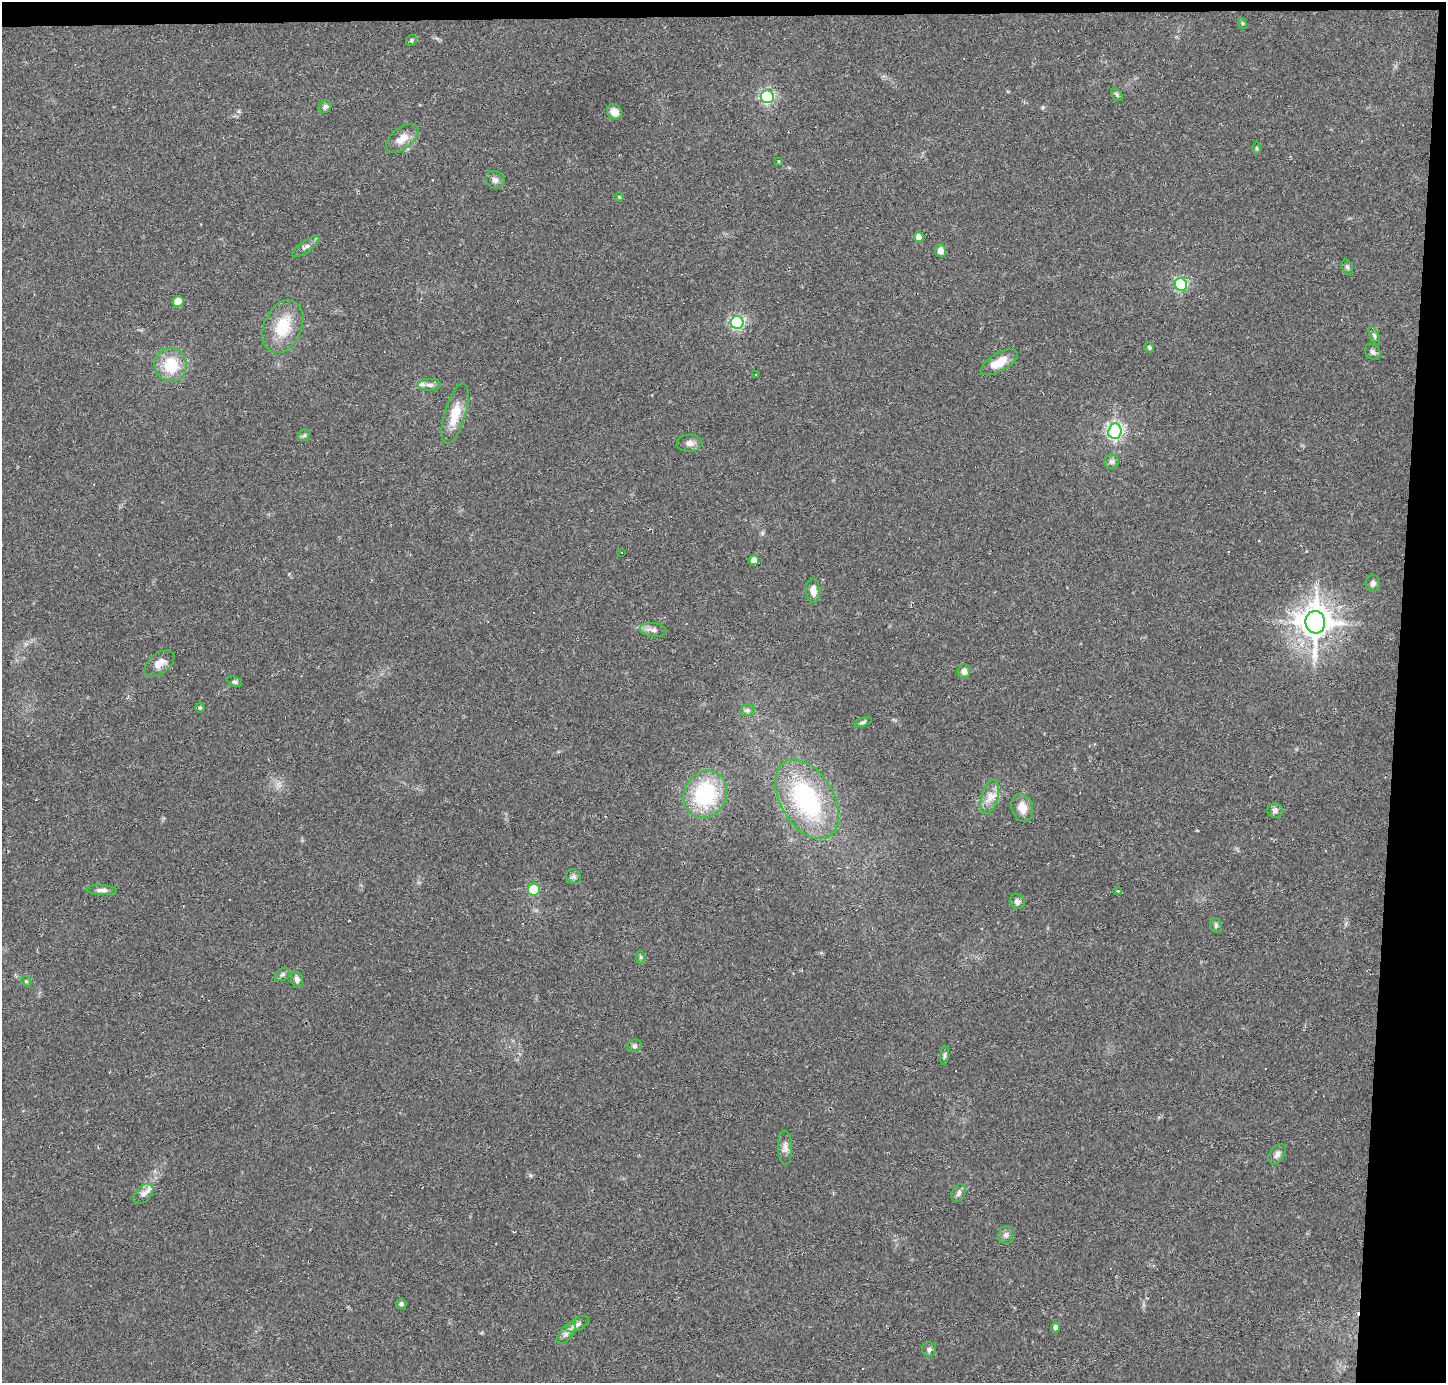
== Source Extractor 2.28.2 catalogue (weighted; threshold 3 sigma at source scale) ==
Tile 3 of 3 x 3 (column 3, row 1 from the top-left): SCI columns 2890-4333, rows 2860-4240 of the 4333 x 4358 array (HDU 1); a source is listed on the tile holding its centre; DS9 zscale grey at full resolution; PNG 1448 x 1385 px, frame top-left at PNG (2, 2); each listed source drawn as its Kron ellipse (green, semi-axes under 4 px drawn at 4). Shown black and unused: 4% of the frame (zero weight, under 2 of 3 exposures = <1% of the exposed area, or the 3 px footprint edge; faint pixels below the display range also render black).
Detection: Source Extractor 2.28.2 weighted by HDU 2 'WHT'; one run over the whole footprint, this tile lists its part. Background 0.0293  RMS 0.0046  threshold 0.0207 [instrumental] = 3 sigma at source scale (4.5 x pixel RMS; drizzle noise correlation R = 1.50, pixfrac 1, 0.05/0.05 arcsec/px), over >= 5 px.
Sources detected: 86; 15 cosmic-ray / hot-pixel residue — neither listed nor drawn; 1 inside a brighter listed object's ellipse — not listed separately; the other 70 listed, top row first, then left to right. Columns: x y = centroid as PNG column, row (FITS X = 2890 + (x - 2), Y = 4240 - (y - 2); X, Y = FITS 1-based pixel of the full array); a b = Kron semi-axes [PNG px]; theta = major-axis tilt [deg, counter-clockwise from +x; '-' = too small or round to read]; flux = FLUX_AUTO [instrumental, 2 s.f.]
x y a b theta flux
1242 23 5 3 - 0.51
411 40 6 5 - 0.7
1117 95 7 4 -46 0.82
767 97 7 6 - 96
325 107 7 5 46 1.3
614 112 8 7 - 4.8
402 139 19 10 39 5.7
1257 148 6 4 90 0.54
779 161 3 2 - 0.4
495 180 10 8 -30 1.9
619 197 5 4 - 0.44
919 237 5 5 - 3.8
306 247 16 5 35 2
940 251 6 5 - 3.3
1347 267 8 5 -74 1
1181 284 6 6 - 68
178 302 5 5 - 11
737 322 6 6 - 83
283 327 28 18 67 15
1374 336 10 4 -67 1
1149 347 5 5 - 0.87
1373 352 9 7 -48 1.4
999 362 20 9 30 7.7
171 365 17 16 - 15
756 374 2 2 - 0.4
429 385 11 6 0 1.8
455 414 31 10 74 9.8
1115 431 7 6 - 140
304 435 6 5 - 0.84
690 443 13 8 1 2.3
1111 461 7 7 - 1.4
622 552 3 3 - 1.3
754 560 5 5 - 3.7
1373 583 8 7 - 1.4
813 591 12 7 -86 3.4
1315 622 11 10 - 870
653 630 14 7 -7 2.2
159 663 17 10 37 4
964 671 7 6 - 2.5
235 682 8 5 -17 0.82
200 708 5 4 - 0.83
747 710 7 5 20 1.1
863 722 9 4 18 0.93
705 794 24 21 66 38
990 797 17 8 75 4.5
807 799 43 26 -59 57
1022 808 14 10 -74 5.1
1275 811 8 7 - 1.5
574 877 8 7 - 1.2
102 890 15 5 -2 1.9
534 890 6 6 - 30
1118 891 4 3 - 0.57
1017 902 8 7 - 1.6
1216 925 7 5 -71 0.95
640 957 6 4 90 0.62
282 975 8 6 36 1.1
297 979 8 6 -79 1.9
26 981 6 4 -44 0.62
635 1046 7 6 - 1.1
945 1055 10 4 85 0.9
785 1148 17 7 -89 2.6
1277 1154 11 7 57 1.9
959 1193 9 6 64 1.4
143 1194 12 7 45 2.4
1006 1235 9 7 -89 1.7
401 1304 5 5 - 1
577 1324 12 6 30 2.1
1055 1327 5 4 - 1.2
566 1333 13 6 51 2.1
929 1349 7 7 - 1.2